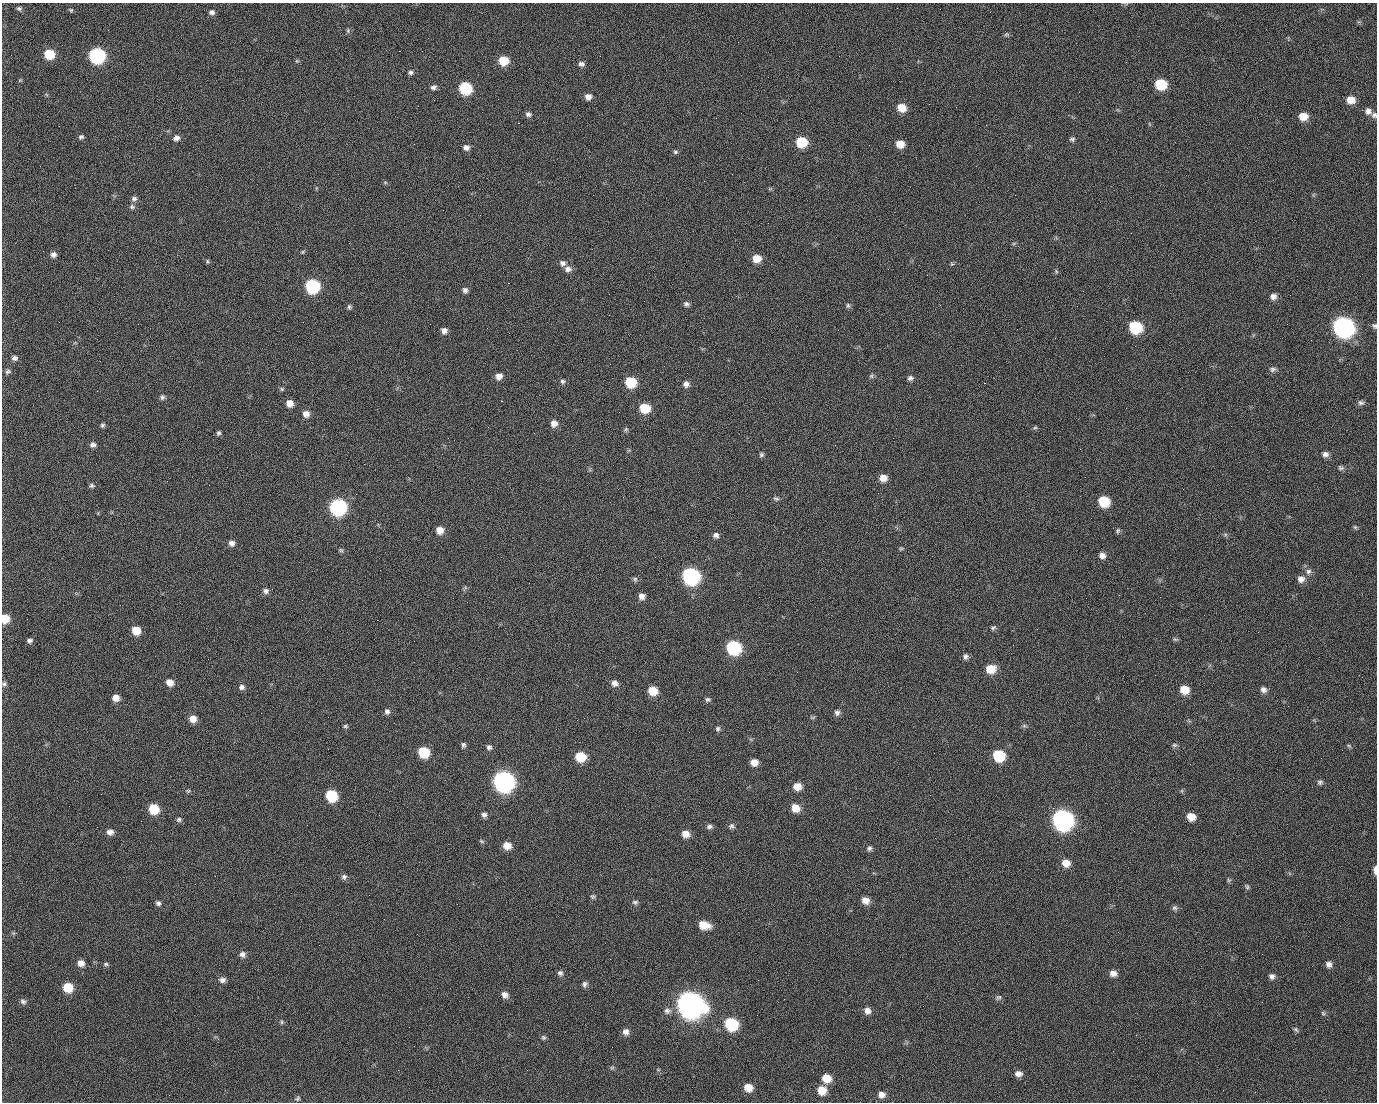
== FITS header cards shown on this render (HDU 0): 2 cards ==
NAXIS1  =                 1375 / length of data axis 1
NAXIS2  =                 1100 / length of data axis 2

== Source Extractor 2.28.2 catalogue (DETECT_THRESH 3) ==
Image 1375 x 1100 px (HDU 0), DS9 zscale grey, 1 PNG px = 1 image px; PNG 1379 x 1104 px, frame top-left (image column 1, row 1100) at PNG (2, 3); no overlay
Background 1520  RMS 33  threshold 97.6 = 3 sigma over >= 5 px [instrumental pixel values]
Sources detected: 223; all 223 listed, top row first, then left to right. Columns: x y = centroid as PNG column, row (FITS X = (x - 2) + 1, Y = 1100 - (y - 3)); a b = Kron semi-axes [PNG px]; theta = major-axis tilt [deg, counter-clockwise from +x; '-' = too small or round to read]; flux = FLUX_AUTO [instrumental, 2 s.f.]
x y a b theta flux
19 8 7 5 -12 4.7e+03
71 12 4 3 - 6.0e+03
212 12 7 6 - 7.0e+03
990 12 2 2 - 1.9e+03
348 31 6 5 - 3.7e+03
1006 34 7 5 0 3.6e+03
399 51 2 2 - 2.5e+04
49 54 8 7 - 7.0e+04
97 56 8 8 - 4.7e+05
297 61 6 4 -43 2.8e+03
503 61 8 7 - 5.6e+04
581 64 7 6 - 7.8e+03
411 72 5 5 - 5.1e+03
20 80 5 4 - 2.4e+03
1161 84 8 7 - 9.9e+04
433 87 8 6 9 6.8e+03
465 88 8 7 - 1.7e+05
588 97 7 6 - 1.2e+04
498 99 2 2 - 1.5e+03
434 100 2 2 - 4.8e+03
1351 100 8 7 - 2.5e+04
929 104 2 2 - 1.0e+03
901 108 8 7 - 3.5e+04
1368 111 8 8 - 1.0e+04
528 114 7 6 - 6.4e+03
1374 115 8 7 - 6.5e+03
1303 116 8 7 - 3.3e+04
716 118 2 2 - 6.1e+03
518 123 2 2 - 3.3e+04
81 137 7 6 - 5.2e+03
176 138 8 7 - 1.0e+04
1072 139 7 6 - 4.7e+03
801 142 8 7 - 8.6e+04
900 144 8 7 - 2.9e+04
466 148 8 7 - 9.8e+03
675 152 6 6 - 4.4e+03
385 182 6 4 -19 2.8e+03
1015 195 2 2 - 7.3e+03
134 199 8 7 - 6.7e+03
132 207 7 6 - 5.4e+03
480 215 2 2 - 9.4e+02
1014 243 6 4 19 2.5e+03
303 252 6 4 46 2.9e+03
53 255 7 7 - 8.7e+03
757 259 8 7 - 3.0e+04
207 261 6 4 85 3.0e+03
562 263 8 7 - 8.4e+03
952 264 5 5 - 3.0e+03
568 269 9 8 - 1.2e+04
1056 271 6 4 -49 2.9e+03
927 275 2 2 - 1.2e+03
508 283 2 2 - 5.7e+04
312 286 8 8 - 2.9e+05
465 290 6 6 - 7.6e+03
1083 291 2 2 - 3.9e+03
1290 295 2 2 - 2.4e+03
1273 296 8 7 - 1.1e+04
686 304 7 6 - 6.2e+03
848 305 7 5 -89 4.6e+03
349 307 7 5 -86 4.4e+03
355 315 2 2 - 9.9e+02
59 322 2 2 - 1.3e+03
1287 324 2 2 - 1.3e+03
1374 326 7 5 -52 4.5e+03
1135 327 9 8 - 1.7e+05
1343 327 10 9 - 1.3e+06
444 331 6 6 - 9.8e+03
14 358 8 6 0 7.7e+03
1273 369 9 6 11 6.9e+03
8 372 8 6 22 5.6e+03
499 376 7 6 - 1.4e+04
871 376 6 6 - 4.2e+03
910 378 7 6 - 6.4e+03
563 381 7 6 - 5.2e+03
631 382 8 7 - 8.8e+04
984 383 2 2 - 1.7e+04
686 384 7 7 - 1.0e+04
282 389 5 5 - 3.3e+03
97 391 3 2 - 1.6e+03
162 397 7 6 - 5.4e+03
501 401 3 2 - 5.9e+04
289 403 7 7 - 1.8e+04
1361 403 8 6 -9 6.2e+03
645 408 8 8 - 6.4e+04
619 412 2 2 - 9.2e+02
306 414 8 8 - 1.4e+04
554 423 8 8 - 1.5e+04
102 425 6 5 - 4.3e+03
1035 428 6 4 1 3.2e+03
626 429 7 5 88 4.0e+03
218 433 6 6 - 4.6e+03
534 433 2 2 - 1.1e+03
93 445 7 7 - 7.5e+03
1325 454 7 7 - 9.0e+03
761 455 6 6 - 4.7e+03
1341 468 8 6 -21 4.9e+03
883 478 8 7 - 2.1e+04
91 486 7 5 -9 4.9e+03
623 497 2 2 - 3.7e+03
776 499 9 6 -15 5.0e+03
1104 501 8 7 - 8.4e+04
338 507 9 9 - 5.3e+05
1355 527 6 5 - 3.0e+03
440 530 7 7 - 2.0e+04
1118 531 7 5 74 3.8e+03
716 535 7 6 - 7.9e+03
232 543 7 6 - 1.0e+04
901 548 6 4 29 3.0e+03
341 550 7 5 -22 3.6e+03
1102 555 7 7 - 1.2e+04
655 557 2 2 - 1.0e+03
1308 571 8 7 - 8.2e+03
691 576 9 9 - 6.2e+05
635 579 7 6 - 4.5e+03
1301 579 9 8 - 1.2e+04
266 591 7 7 - 7.6e+03
642 596 7 6 - 1.2e+04
5 618 7 7 - 3.9e+04
27 619 2 2 - 2.0e+03
377 620 2 2 - 1.2e+04
993 628 8 5 15 4.7e+03
136 630 7 7 - 3.6e+04
1175 639 8 5 -18 3.6e+03
30 641 6 6 - 6.3e+03
733 647 9 8 - 3.0e+05
965 657 8 7 - 7.1e+03
991 669 9 8 - 4.3e+04
170 682 8 7 - 1.8e+04
615 683 8 7 - 1.1e+04
4 684 6 6 - 5.0e+03
242 687 8 7 - 8.0e+03
1184 690 8 7 - 3.5e+04
1263 690 8 7 - 9.7e+03
653 691 8 7 - 4.2e+04
116 698 7 7 - 1.8e+04
708 699 7 6 - 5.1e+03
387 711 8 7 - 7.3e+03
837 712 8 7 - 7.6e+03
812 717 8 4 8 2.9e+03
193 719 8 7 - 2.0e+04
345 726 6 4 -13 3.5e+03
1024 726 7 4 0 3.7e+03
718 729 7 6 - 4.8e+03
463 745 8 5 74 5.1e+03
1174 745 7 5 0 4.5e+03
1349 746 6 4 -43 3.0e+03
489 747 7 6 - 6.4e+03
424 752 8 7 - 8.9e+04
934 753 2 2 - 1.6e+03
999 755 8 8 - 1.1e+05
580 757 8 8 - 6.6e+04
754 762 7 7 - 1.9e+04
503 781 10 9 - 1.4e+06
1320 782 8 6 2 5.5e+03
797 786 8 8 - 2.2e+04
188 791 6 4 6 3.2e+03
101 794 2 2 - 2.6e+03
331 795 8 7 - 1.3e+05
930 795 2 2 - 9.2e+03
795 808 9 8 - 2.8e+04
1053 808 2 2 - 1.8e+04
154 809 8 7 - 6.7e+04
484 815 7 7 - 7.2e+03
1191 817 8 7 - 2.7e+04
179 820 7 6 - 4.9e+03
1062 820 10 9 - 1.4e+06
709 826 7 6 - 6.5e+03
731 826 7 7 - 5.9e+03
110 832 7 6 - 1.2e+04
686 834 8 7 - 1.9e+04
481 841 8 4 -27 3.1e+03
507 846 8 7 - 2.4e+04
869 848 7 6 - 5.5e+03
1066 863 9 8 - 2.2e+04
1375 870 8 4 -89 1.2e+04
344 877 7 7 - 6.3e+03
1229 880 6 5 - 3.2e+03
1247 887 7 5 -80 3.8e+03
593 896 6 5 - 4.0e+03
865 900 9 7 -25 1.8e+04
635 902 8 6 -7 5.3e+03
158 903 7 6 - 5.8e+03
457 904 2 2 - 1.8e+03
1175 908 7 7 - 5.3e+03
704 925 11 7 -13 3.9e+04
1118 932 3 2 - 2.9e+03
13 933 6 4 -71 2.9e+03
242 954 8 8 - 9.4e+03
610 959 2 2 - 2.7e+03
81 963 7 7 - 1.6e+04
106 964 7 5 -2 4.1e+03
1329 964 8 7 - 9.4e+03
560 973 8 7 - 6.8e+03
1113 973 8 7 - 1.2e+04
1272 976 8 7 - 7.9e+03
222 980 9 7 -6 9.6e+03
758 980 2 2 - 2.5e+03
585 984 8 6 76 6.3e+03
68 987 8 8 - 5.5e+04
505 995 9 7 -41 1.2e+04
999 997 8 6 41 5.3e+03
23 1001 8 6 -33 6.3e+03
690 1005 12 11 - 3.2e+06
667 1011 10 8 4 9.7e+03
867 1011 8 8 - 1.2e+04
1323 1013 6 5 - 3.6e+03
757 1015 2 2 - 1.2e+03
282 1022 5 5 - 3.2e+03
731 1024 9 8 - 1.7e+05
1296 1029 8 5 -49 4.2e+03
626 1032 8 7 - 1.1e+04
1136 1035 2 2 - 1.3e+03
543 1037 7 6 - 4.5e+03
612 1068 7 4 1 3.4e+03
658 1070 6 4 -1 2.4e+03
1018 1074 8 6 6 1.1e+04
826 1078 8 8 - 3.3e+04
748 1087 8 7 - 2.7e+04
822 1090 9 9 - 3.4e+04
1255 1092 2 2 - 9.6e+02
169 1095 2 2 - 6.2e+03
882 1095 8 7 - 1.3e+04
297 1098 8 6 44 4.7e+03
At the frame edge (FLAGS 8, measured only in part): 5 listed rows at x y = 1374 115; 1374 326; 5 618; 4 684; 1375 870